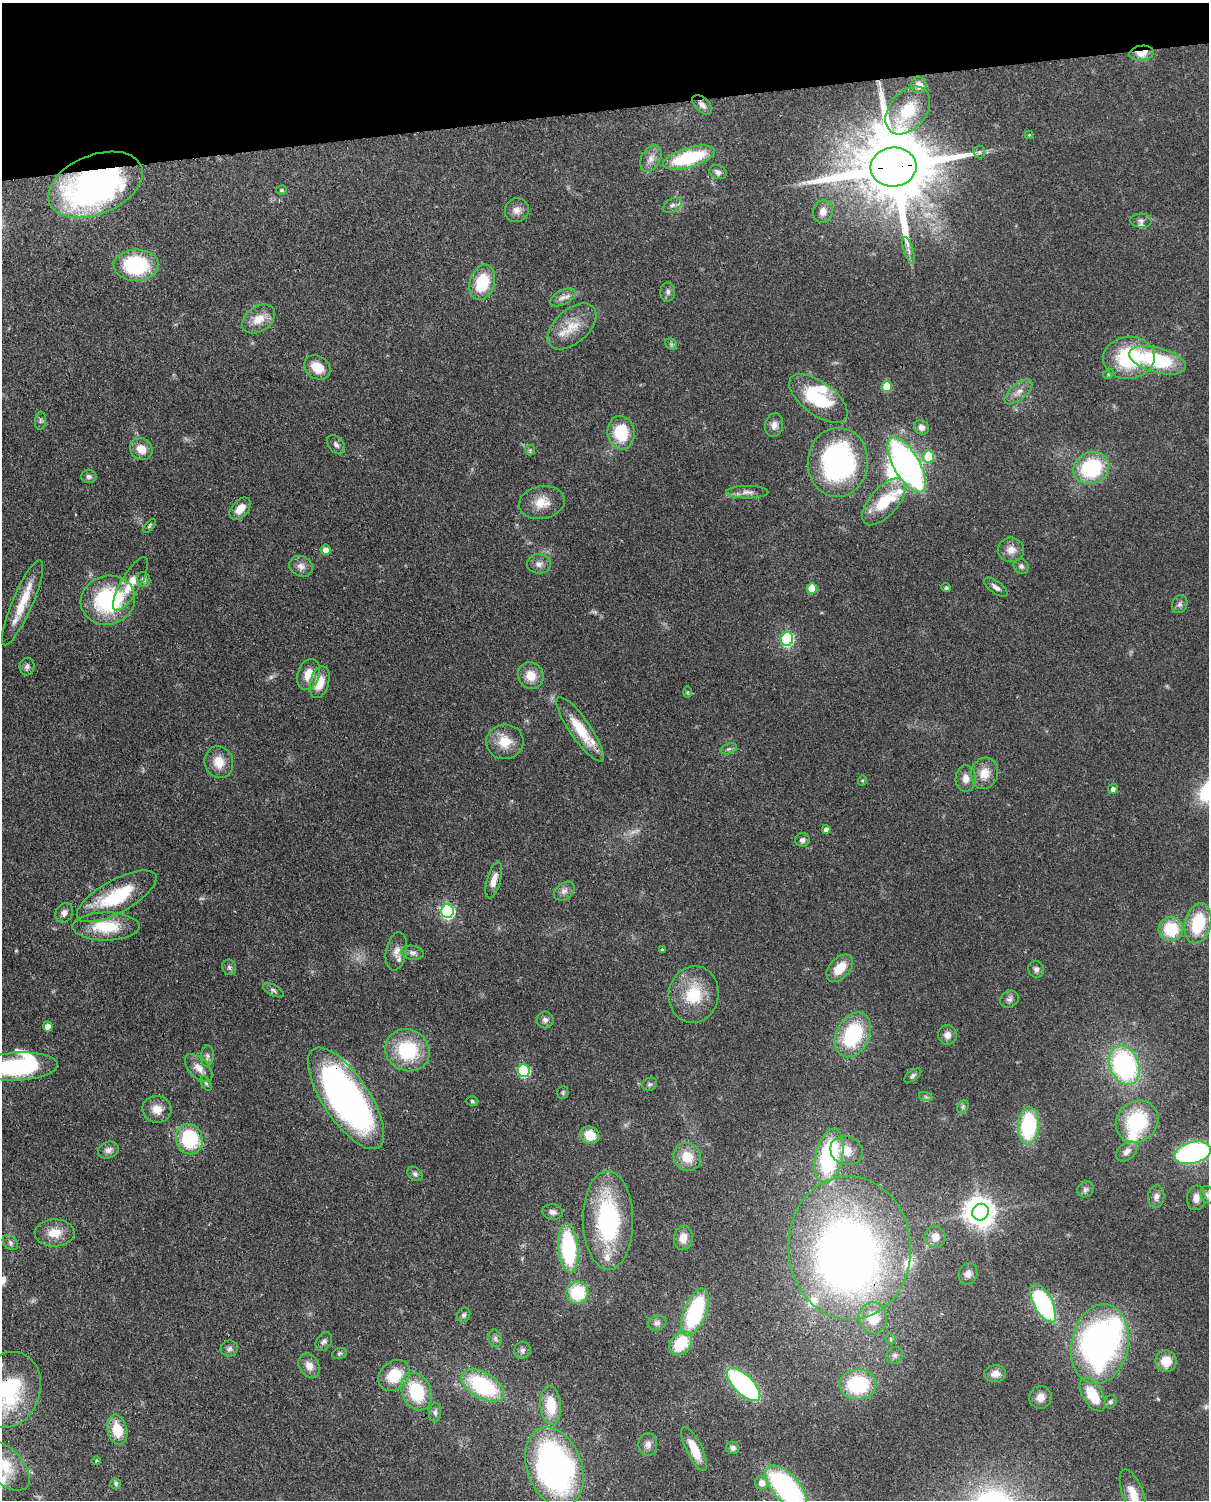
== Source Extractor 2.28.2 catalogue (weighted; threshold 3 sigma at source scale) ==
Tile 3 of 4 x 3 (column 3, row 1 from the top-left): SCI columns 2503-3709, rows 3149-4646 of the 5005 x 4911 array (HDU 1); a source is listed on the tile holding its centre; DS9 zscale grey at full resolution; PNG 1211 x 1502 px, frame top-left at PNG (2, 3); each listed source drawn as its Kron ellipse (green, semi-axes under 4 px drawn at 4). Shown black and unused: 7% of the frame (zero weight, under 3 of 4 exposures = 7% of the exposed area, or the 3 px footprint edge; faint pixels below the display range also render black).
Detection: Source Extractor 2.28.2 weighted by HDU 2 'WHT'; one run over the whole footprint, this tile lists its part. Background 0.105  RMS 0.0041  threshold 0.0186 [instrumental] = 3 sigma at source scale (4.5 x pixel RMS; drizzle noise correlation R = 1.50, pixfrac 1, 0.05/0.05 arcsec/px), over >= 5 px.
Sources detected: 195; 2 too faint to see at this stretch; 5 inside a brighter object's white glare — neither listed nor drawn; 10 inside a brighter listed object's ellipse — not listed separately; the other 178 listed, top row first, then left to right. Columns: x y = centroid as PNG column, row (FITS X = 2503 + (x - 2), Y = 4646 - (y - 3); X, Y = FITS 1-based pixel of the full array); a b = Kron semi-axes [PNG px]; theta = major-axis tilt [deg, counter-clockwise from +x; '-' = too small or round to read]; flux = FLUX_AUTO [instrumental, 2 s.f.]
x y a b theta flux
1142 53 12 7 7 5.8
919 85 8 7 - 3
702 105 12 7 -44 2
908 110 27 18 50 13
1029 135 4 4 - 0.36
979 152 6 6 - 0.9
651 158 14 9 61 3.2
689 158 27 9 16 32
893 167 23 19 5 5600
718 172 9 6 -26 1.6
96 185 49 29 22 140
281 190 5 4 - 0.48
672 205 10 6 30 1.5
517 210 12 11 - 3
823 211 11 10 - 3.1
1141 221 10 7 -4 1.5
908 250 14 4 -73 1.8
136 265 22 15 1 35
482 282 18 12 73 16
668 292 9 7 -90 1.5
563 297 14 7 27 2.5
258 319 18 12 35 6.6
572 326 29 17 41 10
671 344 6 5 - 0.8
1129 358 26 21 5 33
1157 360 29 12 -15 31
317 367 14 11 -36 7.4
1108 374 5 4 - 0.57
887 387 5 5 - 14
1019 392 17 8 40 3.2
818 398 34 16 -37 26
40 421 9 5 84 1.1
774 425 12 9 81 2.5
921 427 7 7 - 2.4
621 433 17 13 -82 17
336 445 11 7 -51 1.6
141 449 11 10 - 5.3
530 450 5 5 - 0.61
928 456 6 5 - 14
838 462 34 30 87 76
907 465 31 13 -59 160
1091 468 18 15 24 32
89 476 7 6 - 1.2
747 492 21 6 0 2.7
542 502 23 16 10 7.7
884 502 29 14 49 16
240 509 13 8 47 5
150 526 8 4 50 0.68
326 550 5 5 - 2.4
1011 550 13 12 - 4
539 564 12 9 2 2.5
301 566 12 10 -26 2.7
1021 566 8 7 - 1.3
144 580 8 6 -66 1.1
131 584 31 9 60 7.2
996 587 14 6 -37 2
812 588 5 5 - 9.5
946 588 4 4 - 0.75
108 600 27 24 18 43
22 603 46 10 67 12
1180 604 9 7 65 1.4
787 639 7 6 - 63
27 667 9 7 82 1.3
308 674 16 11 72 6.3
531 676 14 12 -57 6.3
320 682 16 9 75 7.9
687 692 6 4 90 0.5
580 729 38 10 -55 14
505 742 18 17 - 8.2
729 749 9 5 18 1
219 762 16 14 -73 6.7
984 773 16 13 73 6.3
966 778 13 10 88 3.3
862 780 5 4 - 0.56
1113 789 5 5 - 1.4
826 829 4 4 - 1.9
802 840 7 6 - 1.5
494 880 19 7 74 3.8
564 891 11 8 36 2.1
117 896 44 16 29 25
447 911 7 6 - 78
64 913 10 8 59 2.1
1198 923 20 13 77 20
106 926 33 14 0 16
1171 929 12 12 - 16
662 950 3 3 - 0.61
396 951 19 10 80 3.7
412 953 11 7 -7 1.7
229 967 8 7 - 1.1
840 968 16 10 46 7.5
1036 969 8 7 - 1.4
273 990 11 5 -28 1.2
694 994 28 25 80 17
1009 999 10 8 33 1.5
545 1020 8 8 - 1.6
48 1026 5 4 - 4.3
853 1035 23 16 63 33
947 1035 10 9 - 2.6
408 1050 23 20 -29 26
207 1056 11 6 87 1.4
1124 1065 20 14 -70 70
17 1066 40 14 3 49
199 1068 17 9 -45 4
524 1071 6 6 - 39
913 1076 9 5 37 1
206 1083 8 4 -62 0.8
650 1084 8 6 28 0.95
563 1093 6 5 - 0.73
926 1097 7 4 -18 0.75
346 1098 59 23 -56 190
472 1101 6 4 -18 0.64
963 1107 7 5 60 0.85
157 1109 15 13 -18 5.2
1137 1122 22 20 43 29
1028 1126 19 10 86 35
590 1135 10 8 -26 8.7
189 1139 15 13 -77 29
108 1150 11 8 21 2.1
847 1151 17 14 -23 6.6
1127 1151 12 8 40 2.7
1193 1153 19 10 15 86
829 1156 28 13 78 54
687 1157 14 13 - 7.7
415 1174 8 6 -38 1.2
1085 1189 8 7 - 1.4
1207 1195 9 6 -78 1.4
1156 1197 11 8 85 2.2
1196 1198 12 9 84 3.5
553 1212 10 7 -11 1.9
981 1212 9 8 - 500
608 1220 49 25 -89 53
55 1233 20 13 1 6.8
935 1237 11 10 - 3.5
683 1238 12 9 81 4.3
10 1243 9 6 -41 1.3
568 1248 25 10 -85 42
849 1248 72 61 -87 310
968 1274 11 9 68 2.4
577 1293 11 11 - 19
1043 1303 21 9 -62 58
695 1312 25 11 68 42
464 1315 8 6 61 1
873 1318 16 14 -87 12
657 1323 9 7 18 1.6
495 1338 9 6 -76 1.3
891 1339 5 5 - 0.63
324 1342 10 7 54 1.4
681 1343 13 9 54 17
1100 1344 40 28 78 150
229 1349 9 8 - 1.4
522 1350 9 8 - 1.7
339 1354 7 5 18 0.78
895 1355 9 7 45 1.5
1166 1361 11 10 - 7.3
309 1366 13 10 -58 3.7
995 1374 11 8 2 3.1
394 1375 17 13 42 13
744 1384 21 9 -45 77
858 1385 18 15 -2 30
483 1386 23 13 -30 37
8 1390 39 32 68 45
416 1392 19 14 -66 22
1092 1395 19 9 -58 13
1040 1397 11 11 - 3.3
1110 1402 7 6 - 0.96
551 1405 19 10 -85 12
435 1412 9 6 85 1.5
117 1430 15 9 -77 10
648 1444 11 9 -90 2.2
733 1448 7 6 - 1.4
694 1449 24 8 -64 10
97 1461 4 3 - 0.47
4 1465 31 17 -44 12
554 1467 41 27 -70 140
116 1483 5 5 - 0.8
762 1483 7 6 - 3.7
786 1487 27 13 -49 82
1133 1494 26 10 -69 7.1
Overlapping masked pixels (flux is a lower limit): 7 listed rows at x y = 1142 53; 893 167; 96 185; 117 896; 346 1098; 849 1248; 8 1390
Isophote crosses this tile's border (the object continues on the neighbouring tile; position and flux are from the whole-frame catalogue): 7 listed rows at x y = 17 1066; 1193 1153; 1207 1195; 8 1390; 4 1465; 786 1487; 1133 1494